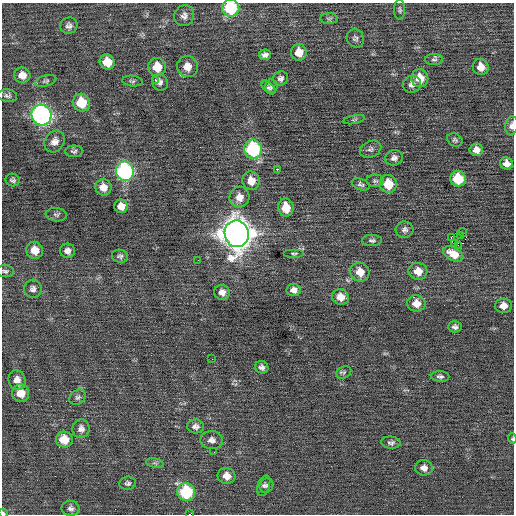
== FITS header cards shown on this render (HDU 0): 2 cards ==
NAXIS1  =                  512 / Axis length
NAXIS2  =                  512 / Axis length

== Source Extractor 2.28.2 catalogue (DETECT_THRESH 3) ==
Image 512 x 512 px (HDU 0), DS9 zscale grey, 1 PNG px = 1 image px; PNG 516 x 516 px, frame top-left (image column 1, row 512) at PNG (2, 3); each listed source drawn as its Kron ellipse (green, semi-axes under 4 px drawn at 4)
Background 0.0294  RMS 0.71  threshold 2.12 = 3 sigma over >= 5 px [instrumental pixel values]
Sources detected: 97; all 97 listed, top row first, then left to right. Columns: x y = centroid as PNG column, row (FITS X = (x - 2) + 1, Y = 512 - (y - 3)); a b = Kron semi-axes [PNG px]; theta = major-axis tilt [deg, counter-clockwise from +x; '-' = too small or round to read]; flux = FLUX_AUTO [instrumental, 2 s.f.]
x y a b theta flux
231 8 9 8 - 3000
400 10 10 5 90 110
184 16 11 10 - 240
329 19 9 5 1 95
69 26 9 8 - 190
355 38 9 8 - 160
299 52 8 7 - 580
265 55 6 5 - 180
434 60 9 5 0 110
107 62 8 7 - 810
157 67 9 9 - 860
187 67 11 10 - 530
481 67 8 8 - 490
22 75 8 7 - 400
281 78 7 7 - 160
420 78 9 8 - 730
155 80 3 2 - 340
46 81 11 5 15 120
132 81 10 5 -6 110
160 82 8 7 - 210
412 84 9 8 - 210
271 86 6 6 - 110
268 87 9 5 -45 110
7 96 9 6 -7 140
81 103 9 8 - 1400
41 115 10 9 - 16000
354 120 11 4 11 78
512 126 9 6 83 210
455 140 8 6 -29 110
55 141 11 9 53 320
253 149 9 8 - 4900
370 149 11 8 26 160
476 150 6 6 - 310
74 151 9 5 0 110
394 158 8 7 - 200
506 163 6 6 - 320
277 169 2 2 - 850
125 171 10 9 - 8900
458 179 8 7 - 1600
13 180 7 6 - 110
251 181 9 8 - 550
375 181 8 6 -1 120
361 184 9 5 -21 120
388 184 9 8 - 1100
103 187 8 8 - 420
239 197 10 10 - 470
121 206 7 6 - 410
286 208 9 7 -80 940
56 215 10 6 -4 120
404 230 9 8 - 170
462 232 4 2 - 51
237 234 13 12 - 79000
461 236 2 2 - 490
451 238 3 2 - 74
372 240 10 5 0 130
455 244 3 2 - 120
458 245 2 2 - 6.2
35 250 8 8 - 620
68 251 7 7 - 220
294 254 10 4 0 89
453 254 11 6 -29 610
120 256 8 6 -11 120
198 260 3 2 - 36
5 271 9 6 -6 110
418 271 9 8 - 580
360 272 10 9 - 620
33 289 9 9 - 200
294 290 7 6 - 250
222 292 8 7 - 330
340 297 8 7 - 460
416 303 9 8 - 490
503 306 8 7 - 400
455 327 7 5 -1 150
212 359 2 2 - 44
262 367 7 6 - 180
344 372 8 5 27 93
440 376 9 5 -3 130
17 380 10 8 -76 340
21 393 9 8 - 610
78 397 9 7 36 150
195 426 8 7 - 200
81 429 9 8 - 250
512 439 5 4 - 55
64 440 8 8 - 720
212 440 11 9 -2 270
391 443 9 6 -6 140
214 452 2 2 - 29
155 463 9 4 -11 98
424 468 8 7 - 270
226 476 9 8 - 450
128 483 8 6 7 130
267 485 7 6 - 120
264 486 10 6 71 130
186 492 9 9 - 3100
71 508 9 7 -8 190
3 513 5 4 - 84
190 514 3 2 - 280
At the frame edge (FLAGS 8, measured only in part): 5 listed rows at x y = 231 8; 512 126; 512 439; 3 513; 190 514